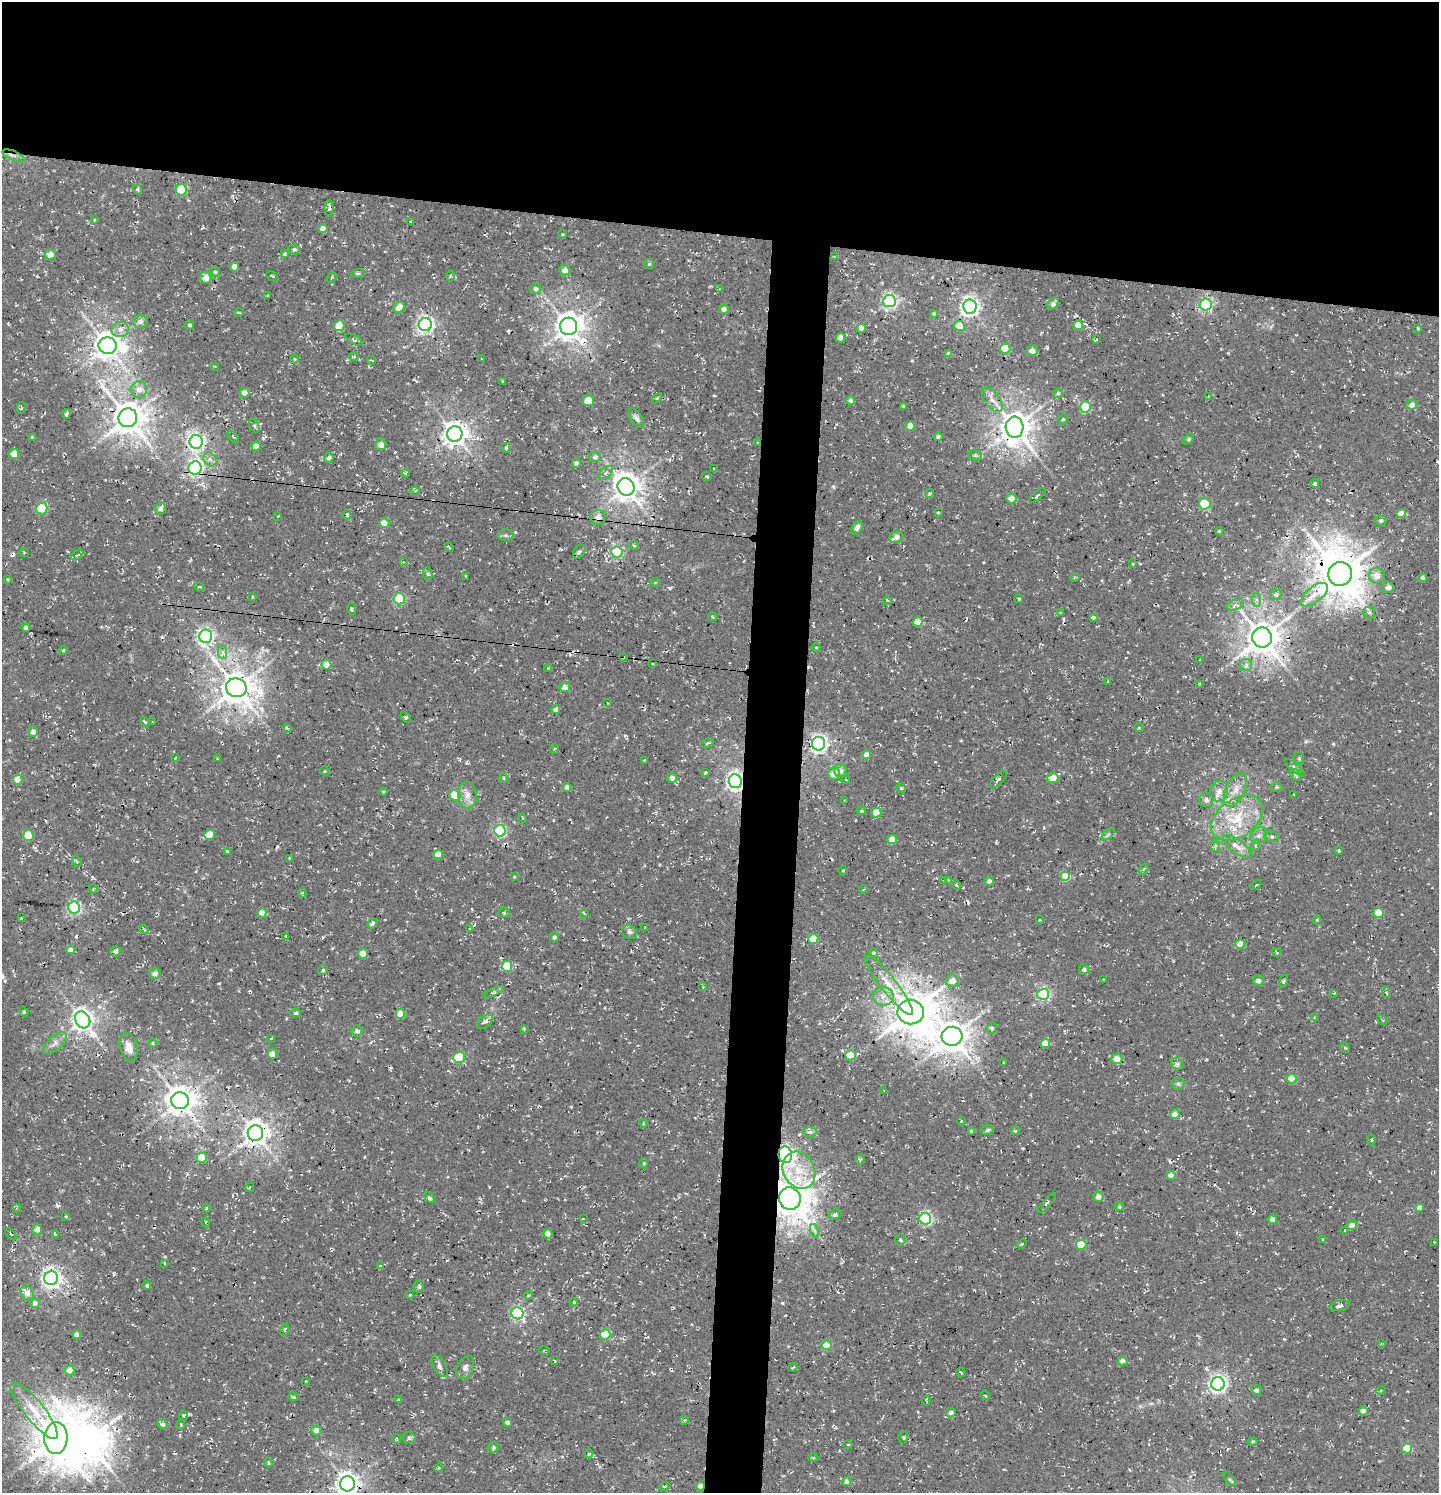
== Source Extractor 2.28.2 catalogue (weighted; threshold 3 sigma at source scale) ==
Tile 2 of 3 x 3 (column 2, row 1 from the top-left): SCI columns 1738-3174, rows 3113-4603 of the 4854 x 4739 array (HDU 1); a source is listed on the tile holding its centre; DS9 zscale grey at full resolution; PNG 1441 x 1495 px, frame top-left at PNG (2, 2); each listed source drawn as its Kron ellipse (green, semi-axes under 4 px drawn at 4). Shown black and unused: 19% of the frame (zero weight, under 3 of 4 exposures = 8% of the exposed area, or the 3 px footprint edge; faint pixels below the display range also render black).
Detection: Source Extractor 2.28.2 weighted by HDU 2 'WHT'; one run over the whole footprint, this tile lists its part. Background 0.00314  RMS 0.0023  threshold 0.0103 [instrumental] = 3 sigma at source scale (4.5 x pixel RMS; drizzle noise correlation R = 1.50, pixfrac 1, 0.0396/0.0396 arcsec/px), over >= 5 px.
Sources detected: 421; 2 inside a brighter object's white glare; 13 cosmic-ray / hot-pixel residue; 2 long thin detections or spike segments (spike, bleed or trail) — neither listed nor drawn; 4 inside a brighter listed object's ellipse — not listed separately; the other 400 listed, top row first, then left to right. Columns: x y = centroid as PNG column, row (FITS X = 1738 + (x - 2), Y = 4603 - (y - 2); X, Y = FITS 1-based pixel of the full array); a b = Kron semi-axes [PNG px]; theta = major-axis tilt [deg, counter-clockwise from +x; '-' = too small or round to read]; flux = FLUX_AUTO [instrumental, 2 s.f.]
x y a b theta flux
13 156 12 4 -23 0.77
137 189 5 4 - 0.42
181 190 5 5 - 13
329 208 8 4 -87 0.52
94 220 3 2 - 0.17
410 221 4 3 - 0.29
323 229 4 4 - 2.1
562 234 4 4 - 0.23
294 249 6 5 - 0.51
50 254 5 5 - 2.2
284 254 4 4 - 0.32
834 257 3 2 - 0.2
649 264 5 5 - 0.3
235 267 5 4 - 2.5
565 270 5 5 - 1.3
215 272 5 5 - 0.35
358 273 7 4 2 0.33
272 276 6 3 -35 0.27
451 276 5 4 - 0.29
332 277 6 3 58 0.25
206 278 6 5 - 2.7
535 289 5 5 - 0.6
719 289 3 2 - 0.15
268 295 4 3 - 0.23
889 301 6 6 - 60
1053 304 6 5 - 1.1
1206 305 6 6 - 42
970 307 7 6 - 110
399 308 6 5 - 3.5
724 309 5 5 - 0.88
239 313 5 3 - 0.19
934 313 4 4 - 0.34
140 322 7 6 - 0.96
425 324 6 6 - 75
189 325 5 5 - 0.54
1078 325 5 5 - 2.8
339 326 5 5 - 4.7
569 326 8 8 - 280
960 326 5 5 - 4.1
861 328 4 4 - 1.5
1418 328 4 3 - 0.23
120 329 9 7 15 1.4
840 338 5 4 - 2.4
1097 339 4 3 - 0.31
354 340 9 4 -30 0.37
108 346 9 8 - 280
1005 348 5 5 - 7.4
1032 350 5 5 - 1.6
948 354 4 4 - 0.89
354 357 5 4 - 0.35
295 359 5 3 - 0.22
482 359 3 2 - 0.19
371 360 4 2 - 0.43
215 366 3 3 - 0.19
503 381 3 3 - 0.42
139 389 8 8 - 1.4
244 393 5 5 - 1.8
1058 393 5 4 - 0.36
1208 396 3 2 - 0.19
657 398 6 4 44 0.31
992 400 14 7 -54 1.6
588 401 5 5 - 3.9
851 401 4 4 - 2.2
1412 405 5 5 - 1.6
903 406 3 3 - 0.28
1085 407 5 5 - 12
21 408 6 4 78 0.34
66 414 5 4 - 0.59
128 418 9 9 - 420
636 418 10 5 -56 0.77
1063 420 5 4 - 0.38
254 426 7 4 -70 0.46
910 426 5 4 - 3.1
1015 427 10 9 - 390
455 434 8 7 - 210
938 436 4 4 - 0.74
32 437 3 3 - 0.41
233 437 7 3 -45 0.25
1188 439 6 3 48 0.35
196 442 7 6 - 92
757 442 4 2 - 0.22
381 445 5 5 - 1.7
256 446 5 4 - 2.7
506 448 5 4 - 0.32
14 454 5 5 - 2.5
975 455 7 5 -14 0.5
595 457 5 5 - 0.73
329 458 5 4 - 0.65
210 459 7 6 - 0.86
576 463 4 4 - 0.88
195 468 7 6 - 63
714 469 3 2 - 0.16
406 473 4 4 - 0.34
606 473 8 5 45 0.69
707 476 4 4 - 0.37
1315 484 4 4 - 0.43
626 487 9 8 - 280
415 491 5 3 - 0.26
929 494 4 4 - 0.34
1037 495 10 3 39 0.34
1011 499 5 5 - 3.1
1205 504 6 5 - 12
42 509 6 5 - 13
161 509 6 5 - 1.1
938 512 3 2 - 0.22
347 514 5 3 - 0.42
1401 514 4 4 - 2.9
278 516 4 2 - 0.14
598 517 8 7 - 1.6
1381 520 5 5 - 0.69
384 523 5 4 - 3.2
857 528 7 4 58 1.6
1219 531 4 4 - 0.27
506 535 8 6 -1 0.59
896 537 7 5 23 1.6
634 545 4 3 - 0.34
449 547 5 3 - 0.27
579 551 8 5 51 0.58
24 552 5 4 - 0.31
617 552 6 5 - 27
77 555 7 3 34 0.41
403 562 4 3 - 0.26
1133 564 4 2 - 0.21
428 574 7 4 -83 0.38
1340 574 12 11 - 710
466 576 3 3 - 0.23
1377 576 8 7 - 1.9
1075 577 5 3 - 0.25
1423 578 4 4 - 0.72
8 579 3 3 - 0.3
655 582 5 3 - 0.2
199 587 5 3 - 0.26
1388 587 5 5 - 1.2
1276 594 6 5 - 0.77
1314 595 16 7 38 2.6
252 597 3 2 - 0.26
399 599 5 5 - 21
1019 599 4 4 - 0.25
887 600 4 3 - 0.19
1256 600 7 4 -87 0.57
1235 605 9 5 20 0.68
352 609 6 3 -82 0.43
1060 613 3 2 - 0.21
1369 613 6 5 - 0.54
713 617 5 2 - 0.23
1093 618 4 4 - 0.74
918 622 5 4 - 4
26 628 4 4 - 0.64
205 636 7 6 - 67
1262 637 10 10 - 460
816 647 4 3 - 0.2
63 650 5 3 - 0.25
222 652 7 4 -89 0.7
623 657 3 2 - 0.26
1200 660 4 4 - 0.25
652 664 4 3 - 0.2
326 665 5 5 - 3.5
1246 665 6 6 - 0.75
548 668 4 4 - 0.21
1108 682 4 2 - 0.18
1199 684 4 4 - 0.25
565 687 5 5 - 1.6
236 688 10 9 - 440
608 703 4 2 - 0.17
556 710 4 4 - 1.4
406 717 6 4 -48 0.33
145 722 5 3 - 0.3
153 722 4 2 - 0.18
1139 727 5 3 - 0.22
287 728 5 4 - 0.38
33 732 5 5 - 1.5
707 743 6 4 27 0.42
819 744 7 6 - 88
554 749 5 3 - 0.19
866 754 5 4 - 1.2
175 758 4 2 - 0.18
217 758 2 2 - 0.17
1299 758 6 5 - 0.36
645 760 4 3 - 0.38
1294 767 13 4 -39 0.57
324 771 5 3 - 0.23
840 771 6 6 - 1.1
705 773 4 2 - 0.36
834 774 6 6 - 2.7
1296 775 6 5 - 0.48
504 778 4 3 - 0.23
672 778 5 5 - 1.2
1053 778 6 5 - 2.9
17 779 5 5 - 3.7
846 780 4 3 - 0.22
998 780 11 5 47 0.54
735 781 7 6 - 98
567 787 4 4 - 1.3
1276 787 6 4 1 0.48
901 788 5 4 - 0.32
1235 790 18 9 64 2.7
1219 791 10 9 - 1.7
383 792 4 4 - 0.25
455 795 5 5 - 12
467 795 13 9 -87 1.9
1294 795 3 2 - 0.15
844 800 3 2 - 0.21
1206 800 7 7 - 0.88
861 811 5 4 - 0.3
876 813 5 5 - 4.8
523 818 5 3 - 0.2
1237 818 29 19 35 10
500 831 6 5 - 27
1108 834 8 4 37 0.43
28 835 5 5 - 8.1
210 835 5 5 - 5.3
1259 836 9 7 42 1.1
1272 837 7 5 1 0.58
892 840 4 4 - 4.2
1256 845 6 4 71 0.31
1215 847 6 4 -76 0.42
1237 847 17 6 -37 1.8
1339 850 4 3 - 0.34
227 852 4 3 - 0.49
438 854 5 4 - 2.2
290 858 3 3 - 0.2
77 861 5 4 - 0.44
1144 869 6 4 56 0.32
843 870 4 3 - 0.22
1066 876 5 5 - 6.8
514 877 3 3 - 0.27
944 880 3 2 - 0.26
948 880 4 3 - 0.67
989 881 5 4 - 1.1
957 885 5 3 - 0.27
1256 885 6 2 45 0.19
93 889 4 3 - 0.22
864 889 4 2 - 0.21
302 893 4 4 - 0.35
74 908 6 6 - 41
262 913 4 4 - 2.8
504 913 5 5 - 0.42
584 913 4 3 - 0.21
1379 913 5 5 - 8.1
21 918 3 2 - 0.19
1040 920 4 2 - 0.19
1317 920 4 4 - 0.34
372 923 5 4 - 0.99
645 927 3 2 - 0.14
144 929 5 4 - 0.32
470 929 3 2 - 0.28
629 932 8 6 -35 0.65
286 936 3 3 - 0.23
554 937 4 4 - 0.74
813 939 5 5 - 5.6
1240 944 5 4 - 2.7
71 950 5 4 - 1.6
115 951 5 5 - 0.91
1277 952 5 3 - 0.26
874 953 4 4 - 0.3
363 954 5 5 - 3.3
507 966 5 5 - 9.6
1084 969 5 5 - 0.58
323 970 5 5 - 0.36
155 973 6 5 - 1
1103 980 3 2 - 0.18
952 981 6 6 - 1.8
1258 981 5 5 - 0.9
1284 981 6 4 70 0.5
889 985 37 8 -52 4.7
703 987 3 3 - 0.15
493 992 11 3 25 0.51
1386 992 5 3 - 0.29
1334 993 3 2 - 0.28
1043 994 5 5 - 38
883 996 10 9 - 2.2
24 1012 5 4 - 0.29
911 1012 13 12 - 640
296 1013 5 4 - 0.45
400 1014 5 4 - 4.2
1315 1018 4 4 - 0.4
83 1020 9 7 -60 170
1382 1020 6 2 -44 0.19
485 1021 9 5 36 0.87
992 1028 6 4 73 0.41
524 1029 4 3 - 0.28
357 1031 5 5 - 0.76
952 1036 10 9 - 400
271 1038 4 2 - 0.27
55 1043 14 7 42 1.3
153 1043 5 3 - 0.28
1045 1043 5 4 - 3.8
129 1047 14 8 -76 2.1
1345 1048 5 4 - 0.26
273 1054 5 4 - 3
850 1055 5 5 - 4.7
459 1057 6 5 - 15
1117 1059 5 5 - 2.8
1004 1063 3 3 - 0.45
1177 1064 7 5 -45 0.53
1292 1079 5 5 - 5.5
1178 1084 6 6 - 0.49
884 1091 3 2 - 0.19
180 1101 9 8 - 340
1175 1114 5 4 - 4
961 1121 4 3 - 0.28
643 1123 4 3 - 0.21
988 1130 6 5 - 0.42
971 1131 3 3 - 0.42
1015 1131 5 4 - 0.27
810 1132 7 5 0 0.75
255 1133 8 7 - 230
1371 1140 5 3 - 0.22
785 1155 8 7 - 77
202 1158 5 5 - 7.1
860 1159 5 4 - 0.35
644 1163 5 3 - 0.3
799 1170 19 15 -62 5.6
1171 1175 4 4 - 2.6
250 1187 4 3 - 0.26
1098 1197 5 5 - 1.4
430 1198 6 3 -44 0.4
790 1199 11 10 - 630
1047 1203 12 3 48 0.41
1119 1207 4 4 - 0.39
1419 1207 4 4 - 1.2
17 1208 4 3 - 0.19
206 1208 4 3 - 0.23
835 1214 7 5 21 0.65
66 1217 3 3 - 0.43
583 1219 3 2 - 0.16
925 1219 6 6 - 40
1272 1219 5 4 - 1.4
206 1222 5 3 - 0.29
1352 1225 5 4 - 2
37 1229 5 5 - 1.8
1345 1230 3 3 - 0.23
815 1231 7 4 -71 0.46
11 1234 7 3 -48 0.36
548 1234 4 4 - 2.6
56 1235 4 3 - 0.35
900 1240 5 5 - 0.49
1323 1240 4 2 - 0.21
1434 1242 3 2 - 0.16
1022 1244 5 3 - 0.24
1081 1245 5 5 - 6.3
164 1263 3 2 - 0.2
381 1266 4 3 - 0.23
51 1278 7 7 - 130
147 1285 4 4 - 0.48
419 1287 6 5 - 0.61
27 1293 8 6 -58 2.1
410 1295 4 3 - 0.19
528 1295 4 4 - 0.25
574 1302 4 3 - 0.23
35 1303 5 4 - 1.7
1340 1306 10 5 11 0.84
517 1313 6 6 - 46
285 1330 6 3 71 0.42
77 1335 4 4 - 1.5
605 1335 5 5 - 11
1381 1343 3 3 - 0.22
826 1345 5 5 - 8.2
544 1350 5 3 - 0.24
554 1360 4 3 - 0.22
1123 1361 5 4 - 1.4
440 1366 12 6 -60 0.93
465 1367 12 8 64 1.1
793 1367 4 2 - 0.23
70 1370 5 5 - 3.9
961 1372 5 2 - 0.21
306 1381 3 2 - 0.16
1218 1384 6 6 - 91
1256 1390 5 5 - 0.59
1381 1390 5 3 - 0.23
985 1395 5 3 - 0.26
293 1397 5 3 - 0.3
399 1400 4 3 - 0.26
926 1401 5 2 - 0.21
34 1411 35 9 -51 5.6
1363 1411 4 4 - 1.6
951 1413 5 4 - 1
183 1416 5 3 - 0.3
684 1420 4 4 - 0.29
507 1423 5 4 - 0.47
162 1424 5 4 - 0.75
181 1425 5 4 - 0.31
316 1431 5 4 - 2.5
903 1437 6 4 71 0.4
56 1438 16 11 87 700
409 1438 6 5 - 0.7
397 1439 5 3 - 0.21
1253 1442 5 3 - 0.33
848 1445 4 3 - 0.24
493 1448 6 5 - 0.54
1407 1449 5 5 - 8.8
589 1454 4 4 - 0.36
813 1458 5 3 - 0.23
268 1463 4 3 - 0.26
439 1468 4 4 - 0.29
1230 1479 8 4 -51 0.42
847 1482 4 4 - 1.4
348 1484 7 7 - 180
664 1486 5 3 - 0.23
701 1486 4 4 - 3.7
Overlapping masked pixels (flux is a lower limit): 18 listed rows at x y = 13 156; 128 418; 195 468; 598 517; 1340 574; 1262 637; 623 657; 236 688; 735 781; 911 1012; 255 1133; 785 1155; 1171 1175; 790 1199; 51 1278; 56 1438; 348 1484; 701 1486
Isophote crosses this tile's border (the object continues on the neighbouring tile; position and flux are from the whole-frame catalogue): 1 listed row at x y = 348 1484
Unlisted compact peaks at least as high as the median listed source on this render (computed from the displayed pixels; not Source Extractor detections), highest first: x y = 670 588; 782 1303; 165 1257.